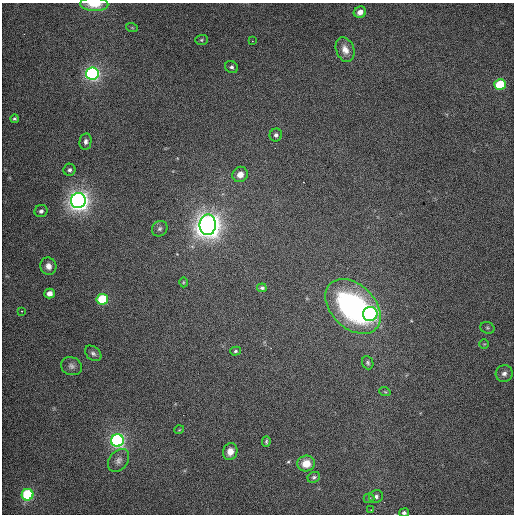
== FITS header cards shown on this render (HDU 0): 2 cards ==
NAXIS1  =                  512 / Axis length
NAXIS2  =                  512 / Axis length

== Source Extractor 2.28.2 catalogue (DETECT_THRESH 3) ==
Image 512 x 512 px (HDU 0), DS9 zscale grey, 1 PNG px = 1 image px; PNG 516 x 516 px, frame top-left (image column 1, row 512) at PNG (2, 3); each listed source drawn as its Kron ellipse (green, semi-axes under 4 px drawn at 4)
Background 503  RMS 2.8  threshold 8.39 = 3 sigma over >= 5 px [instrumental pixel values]
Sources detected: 46; all 46 listed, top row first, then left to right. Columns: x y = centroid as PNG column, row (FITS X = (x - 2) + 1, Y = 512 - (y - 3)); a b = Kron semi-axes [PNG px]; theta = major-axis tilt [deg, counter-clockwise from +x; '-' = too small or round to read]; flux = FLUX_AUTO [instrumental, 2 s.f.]
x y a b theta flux
94 4 14 6 -2 3800
360 12 6 5 - 1000
132 28 6 3 -19 210
201 40 6 5 - 300
252 41 2 2 - 120
345 50 13 9 -69 1700
231 67 6 6 - 450
92 74 6 6 - 62000
500 85 6 5 - 9800
14 119 4 4 - 270
276 135 6 6 - 580
86 141 8 6 80 660
69 170 6 6 - 570
240 174 8 7 - 1500
78 201 7 7 - 170000
41 211 7 6 - 630
208 225 10 8 89 280000
160 229 8 7 - 600
48 266 9 8 - 1400
183 282 5 3 - 170
262 288 5 4 - 350
49 293 5 5 - 1400
102 299 6 5 - 14000
353 306 32 22 -44 36000
22 311 4 3 - 190
370 314 7 7 - 45000
487 328 7 5 -20 310
484 344 5 4 - 210
236 351 5 4 - 270
93 353 9 6 -40 590
368 363 7 5 -67 370
71 366 11 9 -22 860
504 374 8 8 - 810
385 392 5 3 - 170
179 430 5 3 - 140
117 440 6 6 - 56000
266 441 5 4 - 260
230 452 8 7 - 1400
118 460 12 9 51 1100
306 464 9 8 - 2500
314 477 6 5 - 340
27 495 6 6 - 21000
376 496 7 6 - 660
369 498 5 5 - 270
371 510 2 2 - 120
404 513 5 4 - 430
At the frame edge (FLAGS 8, measured only in part): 2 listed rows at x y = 94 4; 404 513